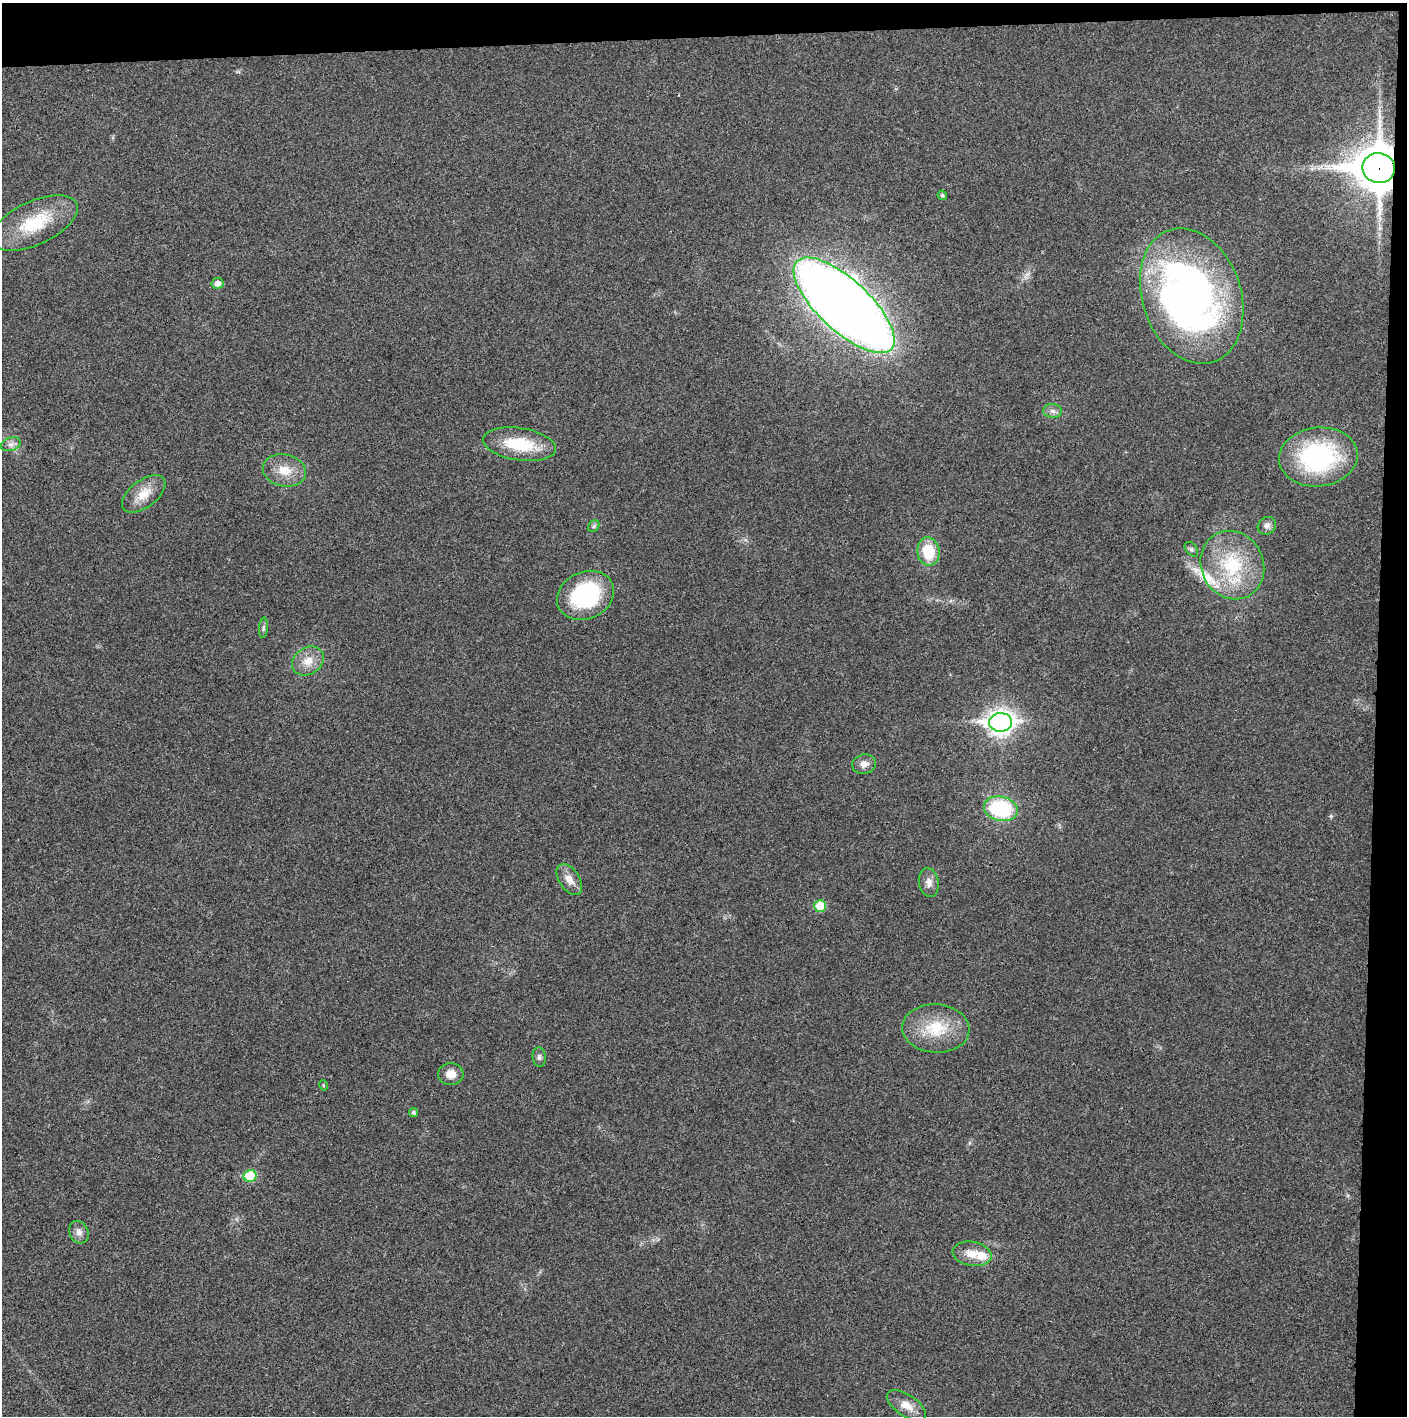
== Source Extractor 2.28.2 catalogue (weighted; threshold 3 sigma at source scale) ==
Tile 3 of 3 x 3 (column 3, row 1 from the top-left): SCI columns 2819-4223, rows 2829-4242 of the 4227 x 4252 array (HDU 1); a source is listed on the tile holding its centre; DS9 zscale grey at full resolution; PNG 1409 x 1418 px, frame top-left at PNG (2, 3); each listed source drawn as its Kron ellipse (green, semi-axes under 4 px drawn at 4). Shown black and unused: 5% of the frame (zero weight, under 3 of 4 exposures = <1% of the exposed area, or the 3 px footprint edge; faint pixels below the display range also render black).
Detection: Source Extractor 2.28.2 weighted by HDU 2 'WHT'; one run over the whole footprint, this tile lists its part. Background 0.0248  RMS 0.006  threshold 0.0269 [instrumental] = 3 sigma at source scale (4.5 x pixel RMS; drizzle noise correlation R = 1.50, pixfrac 1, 0.05/0.05 arcsec/px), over >= 5 px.
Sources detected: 38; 1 inside a brighter object's white glare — neither listed nor drawn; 2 inside a brighter listed object's ellipse — not listed separately; the other 35 listed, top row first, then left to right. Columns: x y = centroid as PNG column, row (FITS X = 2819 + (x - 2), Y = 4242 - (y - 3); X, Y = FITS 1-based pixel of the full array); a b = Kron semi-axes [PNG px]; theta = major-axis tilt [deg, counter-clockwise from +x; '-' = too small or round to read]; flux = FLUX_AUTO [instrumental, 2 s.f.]
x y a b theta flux
1379 168 16 15 - 2000
942 195 5 4 - 1.1
34 223 47 21 25 30
217 283 6 5 - 4
1192 296 69 49 -71 280
844 305 64 25 -43 960
1052 411 9 7 -4 2.4
11 444 10 6 17 2.5
520 444 36 16 -8 27
1318 457 39 29 6 81
284 470 22 16 -12 11
144 494 25 13 37 10
594 526 6 5 - 1.2
1267 526 9 8 - 2.4
1191 549 8 5 -50 1.3
928 551 14 11 -82 19
1232 565 35 31 -63 41
585 595 29 23 25 56
263 628 10 4 85 1.2
308 661 17 13 34 7.9
1001 722 11 9 1 480
864 764 12 9 13 4.1
1001 809 17 12 -13 47
569 879 17 10 -56 5.9
929 882 14 10 -80 4
820 906 6 6 - 15
936 1028 34 24 -3 25
539 1057 10 6 -84 1.8
451 1074 12 11 - 6.1
323 1085 5 3 - 0.55
413 1113 4 4 - 1.2
250 1176 6 6 - 21
79 1232 11 9 -64 3.5
972 1254 20 12 -8 9
906 1405 22 10 -32 7.2
Overlapping masked pixels (flux is a lower limit): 1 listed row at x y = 1379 168